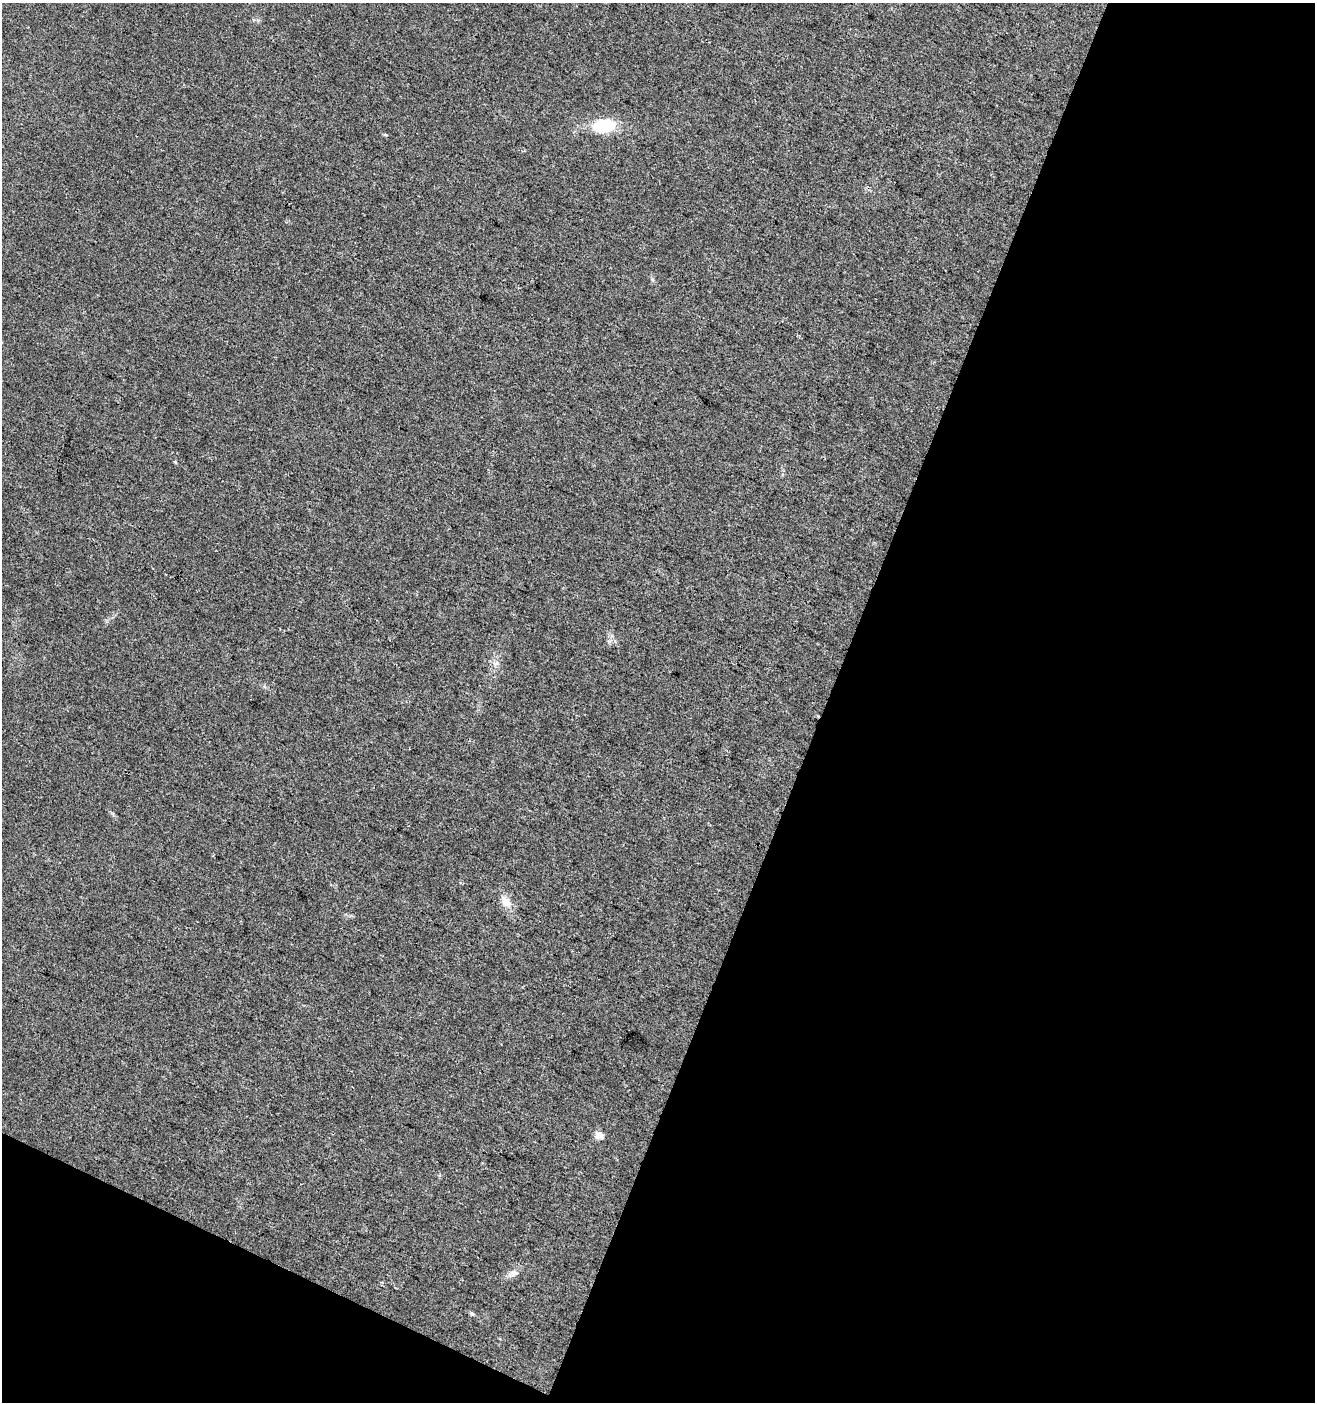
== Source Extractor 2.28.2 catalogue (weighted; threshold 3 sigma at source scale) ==
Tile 4 of 2 x 2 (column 2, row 2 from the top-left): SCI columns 1419-2731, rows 2-1401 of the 2855 x 2800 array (HDU 1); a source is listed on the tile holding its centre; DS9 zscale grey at full resolution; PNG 1317 x 1404 px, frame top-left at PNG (2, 3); no overlay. Shown black and unused: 41% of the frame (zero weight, under 3 of 4 exposures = <1% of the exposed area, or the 3 px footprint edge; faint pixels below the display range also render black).
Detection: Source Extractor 2.28.2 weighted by HDU 2 'WHT'; one run over the whole footprint, this tile lists its part. Background 0.0244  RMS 0.0047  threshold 0.0212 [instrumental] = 3 sigma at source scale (4.5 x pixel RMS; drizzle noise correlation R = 1.50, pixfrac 1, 0.0396/0.0396 arcsec/px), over >= 5 px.
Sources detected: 6; all 6 listed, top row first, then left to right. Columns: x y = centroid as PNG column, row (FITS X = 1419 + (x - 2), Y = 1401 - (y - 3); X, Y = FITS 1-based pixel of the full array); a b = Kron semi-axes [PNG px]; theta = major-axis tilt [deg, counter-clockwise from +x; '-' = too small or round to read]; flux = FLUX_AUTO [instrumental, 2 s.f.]
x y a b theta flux
605 125 21 13 9 21
175 462 5 4 - 0.46
506 902 14 10 -37 4.3
599 1135 10 9 - 2.9
513 1273 10 9 - 2.4
472 1314 6 5 - 0.82